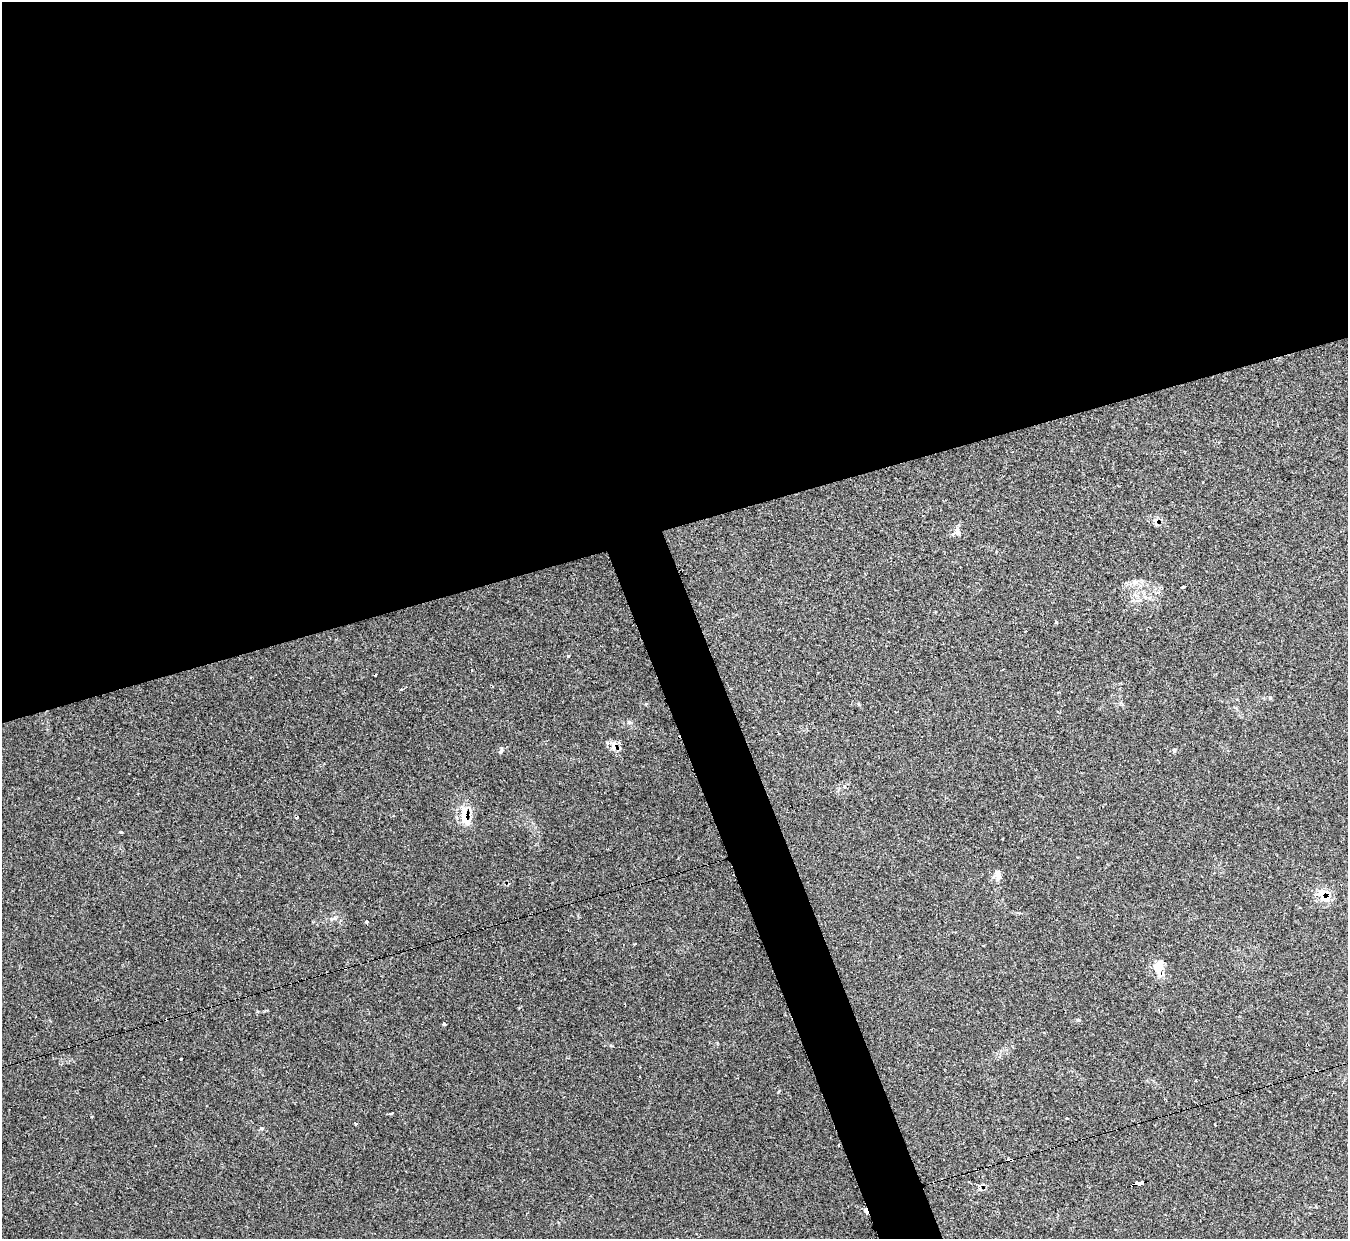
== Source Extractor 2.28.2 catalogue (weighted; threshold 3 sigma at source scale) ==
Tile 2 of 4 x 4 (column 2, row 1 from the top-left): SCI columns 1353-2698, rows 3862-5098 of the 5390 x 5374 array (HDU 1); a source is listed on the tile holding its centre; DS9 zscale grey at full resolution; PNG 1350 x 1241 px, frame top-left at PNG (2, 2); no overlay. Shown black and unused: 45% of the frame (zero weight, under 2 of 3 exposures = <1% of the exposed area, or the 3 px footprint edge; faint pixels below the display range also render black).
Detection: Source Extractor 2.28.2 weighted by HDU 2 'WHT'; one run over the whole footprint, this tile lists its part. Background 0.0355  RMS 0.0046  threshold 0.0208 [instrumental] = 3 sigma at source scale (4.5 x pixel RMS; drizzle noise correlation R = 1.50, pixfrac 1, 0.05/0.05 arcsec/px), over >= 5 px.
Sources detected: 38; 12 cosmic-ray / hot-pixel residue — not listed; the other 26 listed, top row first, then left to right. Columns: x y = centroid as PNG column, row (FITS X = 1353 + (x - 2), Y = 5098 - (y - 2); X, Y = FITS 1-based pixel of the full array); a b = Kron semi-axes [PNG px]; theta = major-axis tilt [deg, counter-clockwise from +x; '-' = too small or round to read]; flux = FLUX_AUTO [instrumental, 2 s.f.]
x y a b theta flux
956 532 15 8 29 2.3
1135 582 10 8 7 2.6
1182 587 4 2 - 0.66
1056 622 3 3 - 2.2
568 656 4 3 - 0.38
401 690 4 3 - 1.7
1270 698 5 5 - 0.61
629 722 6 5 - 0.84
613 745 15 8 -86 3.1
1174 750 6 4 89 0.55
501 751 7 5 51 0.88
465 816 32 11 -79 9
998 875 14 9 -81 2.8
1323 895 18 13 -57 8.5
1300 908 3 2 - 0.37
366 922 3 3 - 3.4
1159 968 23 12 82 6.2
444 1024 4 3 - 2.3
181 1059 3 3 - 2.1
391 1113 4 3 - 1.5
92 1116 3 3 - 0.67
356 1123 3 3 - 2.3
261 1128 6 4 -12 0.58
839 1145 3 2 - 0.37
1011 1160 4 3 - 2.5
1138 1183 10 4 13 56
Overlapping masked pixels (flux is a lower limit): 6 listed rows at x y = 613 745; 465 816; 1323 895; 1159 968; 1011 1160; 1138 1183
Unlisted compact peaks at least as high as the median listed source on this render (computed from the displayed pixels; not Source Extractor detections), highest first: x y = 121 832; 335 918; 1078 1020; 779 1091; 257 1011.